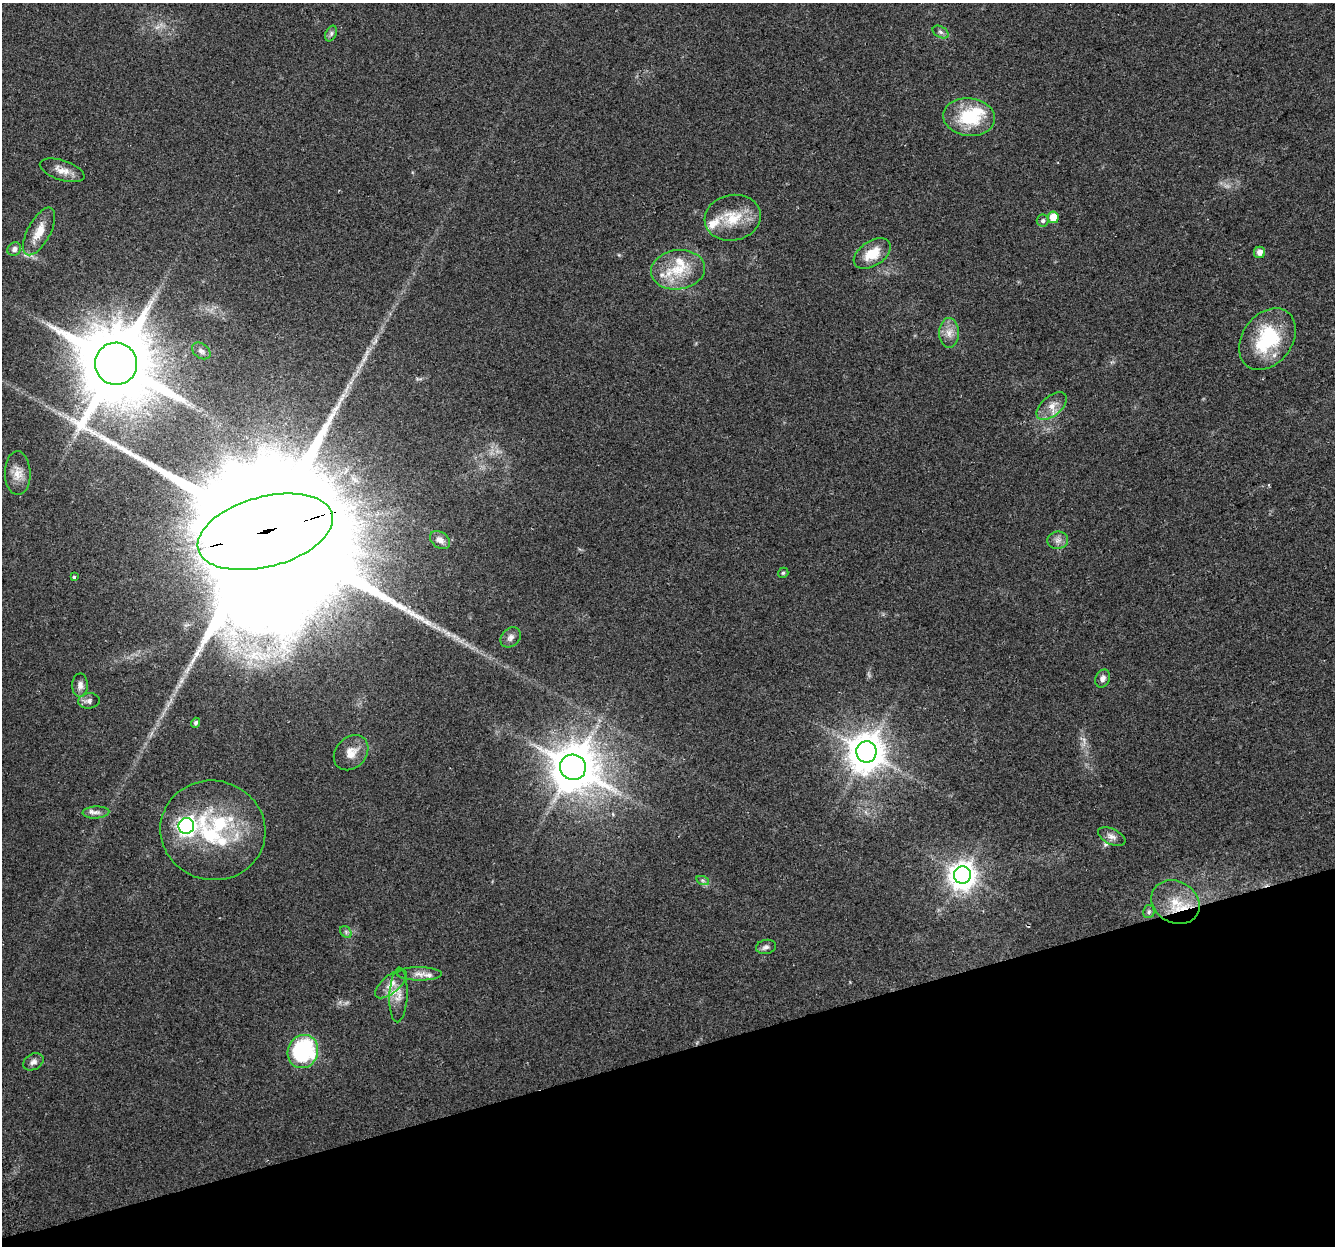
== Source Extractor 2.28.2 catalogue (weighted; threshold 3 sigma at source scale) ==
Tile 14 of 4 x 4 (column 2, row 4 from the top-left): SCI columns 1365-2697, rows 72-1315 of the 5397 x 5168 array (HDU 1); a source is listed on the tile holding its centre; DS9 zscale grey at full resolution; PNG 1337 x 1248 px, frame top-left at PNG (2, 3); each listed source drawn as its Kron ellipse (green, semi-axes under 4 px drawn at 4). Shown black and unused: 15% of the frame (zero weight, under 2 of 3 exposures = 2% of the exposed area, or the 3 px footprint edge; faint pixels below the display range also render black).
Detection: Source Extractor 2.28.2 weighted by HDU 2 'WHT'; one run over the whole footprint, this tile lists its part. Background 0.0744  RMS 0.0084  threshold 0.0379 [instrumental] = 3 sigma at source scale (4.5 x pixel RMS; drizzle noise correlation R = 1.50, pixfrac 1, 0.0396/0.0396 arcsec/px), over >= 5 px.
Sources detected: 57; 3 too faint to see at this stretch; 1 inside a brighter object's white glare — neither listed nor drawn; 7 inside a brighter listed object's ellipse — not listed separately; the other 46 listed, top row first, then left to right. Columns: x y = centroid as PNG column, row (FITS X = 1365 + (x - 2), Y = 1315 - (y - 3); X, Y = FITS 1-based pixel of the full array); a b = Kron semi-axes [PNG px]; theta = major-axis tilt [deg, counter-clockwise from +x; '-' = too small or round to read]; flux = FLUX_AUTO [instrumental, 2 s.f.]
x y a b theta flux
941 32 8 5 -27 2.3
331 33 8 5 64 1.9
969 117 26 19 -6 42
62 170 23 10 -18 8.1
1053 217 6 5 - 13
733 218 28 23 11 26
1043 221 6 6 - 2.2
39 231 26 11 62 14
14 249 7 6 - 3.2
1260 252 6 5 - 4.9
872 254 20 12 33 18
678 270 27 19 7 28
949 333 15 10 -90 7.7
1267 339 34 25 53 56
201 351 10 7 -35 3
116 364 21 21 - 9800
1052 406 18 10 41 8.9
18 473 22 13 -89 10
265 532 69 35 15 97000
440 540 11 8 -34 4.7
1058 540 10 9 - 4.2
783 573 5 5 - 1.2
74 577 3 3 - 3
511 637 11 9 46 4
1103 678 9 7 66 3.2
80 685 12 8 88 4.4
89 701 11 7 5 3.6
196 723 5 4 - 2
866 752 10 10 - 2000
351 753 19 15 48 11
573 767 13 12 - 2900
96 812 13 6 3 3.9
186 826 8 7 - 320
213 830 53 50 -12 110
1112 836 15 7 -24 4.4
962 875 9 8 - 940
703 881 6 4 -19 1.6
1175 902 25 20 -31 22
1149 912 6 5 - 1.6
346 932 6 5 - 1.6
766 947 10 7 13 3
419 974 22 6 0 5.5
391 984 19 8 40 6.8
398 995 27 9 87 8.9
303 1051 17 15 68 93
33 1062 11 7 30 3.4
Overlapping masked pixels (flux is a lower limit): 1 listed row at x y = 265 532